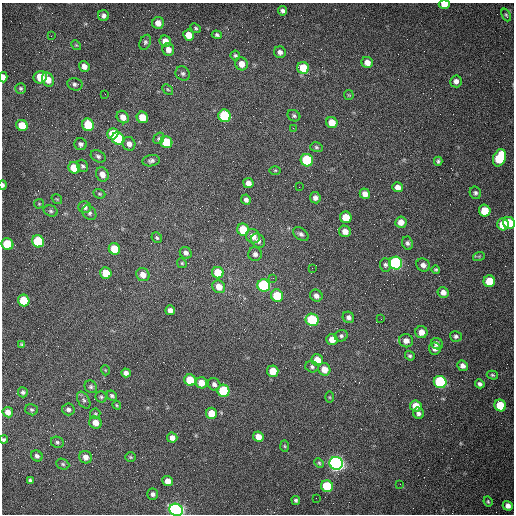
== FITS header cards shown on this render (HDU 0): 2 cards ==
NAXIS1  =                  512 /fastest changing axis
NAXIS2  =                  512 /next to fastest changing axis

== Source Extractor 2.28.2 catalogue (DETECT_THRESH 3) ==
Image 512 x 512 px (HDU 0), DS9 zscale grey, 1 PNG px = 1 image px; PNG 516 x 516 px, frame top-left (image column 1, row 512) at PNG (2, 3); each listed source drawn as its Kron ellipse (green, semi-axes under 4 px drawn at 4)
Background 1490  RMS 22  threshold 67.1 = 3 sigma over >= 5 px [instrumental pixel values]
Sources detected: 166; all 166 listed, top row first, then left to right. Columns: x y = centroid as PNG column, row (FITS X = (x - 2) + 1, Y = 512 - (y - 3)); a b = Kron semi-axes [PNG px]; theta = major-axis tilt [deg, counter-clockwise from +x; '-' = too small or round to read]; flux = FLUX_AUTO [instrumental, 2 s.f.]
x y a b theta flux
444 4 5 4 - 14000
282 11 5 4 - 3900
506 15 7 4 -67 2100
104 16 5 5 - 5000
158 23 6 6 - 12000
196 28 5 4 - 2200
189 35 5 5 - 21000
217 35 5 4 - 3200
51 36 3 2 - 1500
165 41 6 5 - 14000
145 42 8 5 64 3300
76 45 5 4 - 1700
168 50 6 6 - 9800
280 52 6 5 - 5700
235 55 5 5 - 2600
367 62 6 5 - 12000
241 64 6 6 - 13000
84 66 6 5 - 8600
303 68 6 5 - 39000
183 73 7 6 - 3900
3 77 5 3 - 9300
40 77 7 6 - 35000
48 80 7 5 -68 15000
456 81 6 6 - 6700
75 84 8 6 -12 4000
21 88 5 5 - 2600
168 89 6 4 -44 1700
105 94 2 2 - 650
349 95 5 4 - 1600
225 116 6 6 - 150000
294 116 6 5 - 2900
123 117 7 5 -48 11000
142 117 6 5 - 23000
332 122 6 5 - 20000
22 125 6 5 - 31000
88 125 6 5 - 65000
293 128 2 2 - 780
113 134 5 5 - 43000
159 138 6 5 - 2800
118 139 7 6 - 110000
166 142 6 5 - 50000
80 144 6 6 - 4200
129 144 7 6 - 6900
316 147 6 5 - 2500
98 156 8 5 -30 3800
499 158 9 6 67 69000
307 160 6 6 - 110000
151 161 9 5 9 4000
438 161 4 4 - 2800
82 166 6 5 - 3000
74 168 6 5 - 33000
275 170 5 3 - 1500
102 174 7 6 - 10000
248 183 5 5 - 8600
3 185 4 3 - 3000
299 187 2 2 - 930
398 187 5 5 - 8900
475 193 6 5 - 3500
99 194 6 4 -20 2100
365 194 5 5 - 11000
315 198 5 5 - 5400
57 199 6 4 -33 1700
246 200 5 4 - 4900
39 204 5 5 - 1700
85 207 6 6 - 5900
51 211 7 5 -17 3000
485 211 6 5 - 38000
89 213 8 6 -49 4400
346 217 6 5 - 25000
401 222 6 5 - 11000
509 223 6 5 - 49000
503 224 6 6 - 42000
243 230 6 6 - 42000
345 231 6 5 - 11000
301 234 8 5 -35 4300
253 236 7 6 - 12000
157 238 6 5 - 2400
38 241 6 5 - 99000
258 241 7 6 - 5900
407 243 7 5 -66 3700
7 244 6 5 - 83000
114 249 6 5 - 36000
186 253 6 5 - 4800
255 254 7 6 - 4800
479 256 6 3 18 2000
182 263 5 4 - 1800
396 263 6 6 - 280000
385 265 7 5 -89 3600
423 265 7 6 - 6600
312 268 2 2 - 830
436 270 4 4 - 2000
106 273 6 5 - 33000
218 273 6 5 - 41000
143 275 7 6 - 12000
273 278 2 2 - 770
489 281 6 6 - 42000
264 286 6 6 - 200000
219 287 7 6 - 16000
443 292 5 5 - 8400
277 296 6 6 - 50000
316 296 6 5 - 6400
24 301 6 5 - 54000
170 310 5 5 - 6900
348 317 6 5 - 5100
381 319 2 2 - 990
312 320 6 6 - 110000
421 332 6 6 - 12000
341 336 6 5 - 3600
456 336 6 5 - 3000
332 340 5 5 - 15000
406 341 7 6 - 8700
22 344 3 3 - 2000
437 344 6 5 - 4600
435 348 6 6 - 7600
410 356 5 4 - 2700
317 360 6 5 - 26000
462 366 5 5 - 6800
312 367 7 5 -16 3400
324 369 6 6 - 17000
105 370 5 3 - 1200
273 371 6 5 - 22000
126 373 5 4 - 6200
492 375 6 4 -16 2100
190 380 6 5 - 49000
440 382 6 6 - 170000
201 383 6 5 - 17000
214 384 6 6 - 4600
480 384 5 4 - 3900
91 387 6 6 - 3200
223 391 6 6 - 100000
23 392 5 5 - 3200
112 396 5 4 - 2900
101 397 5 5 - 2700
330 397 6 4 -89 1600
84 400 9 5 -58 4400
117 405 4 4 - 1500
500 405 6 5 - 49000
416 406 6 5 - 21000
68 409 6 6 - 4400
31 410 6 5 - 2600
8 412 5 5 - 10000
212 413 5 5 - 29000
418 413 6 5 - 4300
95 414 5 5 - 2100
95 423 6 6 - 13000
258 437 5 5 - 13000
172 438 5 5 - 8100
4 439 4 4 - 2400
57 442 6 5 - 2800
285 446 6 4 -88 1900
37 456 6 5 - 4300
86 457 6 6 - 8900
130 457 5 4 - 2000
319 463 5 4 - 2000
336 463 7 6 - 720000
63 464 7 5 -23 2500
30 480 4 3 - 2300
168 481 5 5 - 13000
400 484 2 2 - 700
327 486 6 5 - 91000
153 494 5 5 - 4500
316 498 2 2 - 3500
296 500 4 4 - 2700
488 501 5 3 - 1900
508 506 5 4 - 7800
176 510 7 6 - 580000
At the frame edge (FLAGS 8, measured only in part): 5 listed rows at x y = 444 4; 3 77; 3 185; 4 439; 176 510